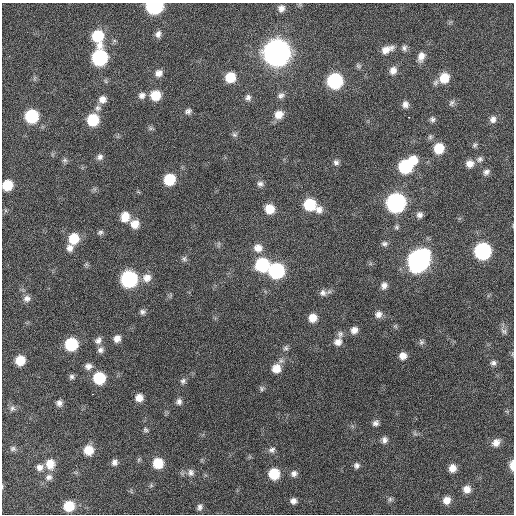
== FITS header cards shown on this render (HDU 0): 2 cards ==
NAXIS1  =                  512 / Axis length
NAXIS2  =                  512 / Axis length

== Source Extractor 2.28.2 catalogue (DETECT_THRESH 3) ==
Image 512 x 512 px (HDU 0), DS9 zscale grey, 1 PNG px = 1 image px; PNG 516 x 516 px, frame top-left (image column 1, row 512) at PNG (2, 3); no overlay
Background 403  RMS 11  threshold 32.3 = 3 sigma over >= 5 px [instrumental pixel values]
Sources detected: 122; all 122 listed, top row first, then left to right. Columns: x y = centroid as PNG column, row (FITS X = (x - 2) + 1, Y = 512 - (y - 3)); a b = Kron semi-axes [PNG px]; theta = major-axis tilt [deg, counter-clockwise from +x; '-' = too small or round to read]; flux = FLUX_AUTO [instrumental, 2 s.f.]
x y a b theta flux
154 6 10 8 2 1.3e+05
281 8 8 7 - 3.5e+03
158 34 9 6 68 3.1e+03
98 36 13 9 -81 3.1e+04
404 48 8 7 - 2.3e+03
387 49 16 8 22 6.8e+03
276 53 11 11 - 1.1e+06
421 56 12 8 70 5.5e+03
99 58 10 9 - 9.8e+04
358 66 8 6 -44 1.5e+03
393 70 10 8 71 4.9e+03
159 73 9 8 - 4.3e+03
230 77 9 9 - 1.6e+04
444 78 11 10 - 1.4e+04
335 81 10 9 - 9.0e+04
142 95 10 9 - 3.6e+03
155 95 9 9 - 1.6e+04
281 95 9 8 - 2.9e+03
248 97 8 7 - 2.7e+03
102 99 9 9 - 4.7e+03
452 103 9 7 67 2.1e+03
405 104 8 7 - 3.5e+03
98 108 9 8 - 2.9e+03
188 111 8 7 - 2.4e+03
279 114 10 9 - 7.9e+03
31 116 9 9 - 4.9e+04
409 117 3 2 - 3.3e+03
432 119 7 7 - 2.0e+03
493 119 9 8 - 3.7e+03
93 120 9 9 - 3.0e+04
151 128 6 6 - 1.4e+03
234 135 8 6 -35 1.7e+03
430 137 7 6 - 1.6e+03
475 145 7 5 28 1.4e+03
439 148 9 9 - 1.7e+04
100 157 9 8 - 2.8e+03
480 159 9 7 26 2.5e+03
65 160 8 6 -21 1.6e+03
413 160 9 9 - 1.2e+04
336 162 7 6 - 2.1e+03
470 164 9 9 - 5.5e+03
405 167 9 9 - 5.5e+04
486 172 9 7 42 2.8e+03
169 179 9 8 - 2.5e+04
260 184 8 7 - 2.5e+03
7 185 8 8 - 1.9e+04
396 203 10 10 - 2.4e+05
309 205 9 9 - 3.0e+04
270 209 9 9 - 1.1e+04
319 210 9 9 - 4.6e+03
419 215 8 8 - 2.8e+03
125 217 11 9 81 9.9e+03
135 224 9 9 - 8.0e+03
397 227 6 6 - 1.3e+03
100 232 8 7 - 2.0e+03
74 238 10 9 - 1.8e+04
384 244 9 6 4 2.1e+03
70 248 10 9 - 4.3e+03
258 248 11 10 - 6.4e+03
483 251 10 9 - 1.3e+05
184 259 8 6 -68 1.9e+03
419 260 12 10 54 4.2e+05
262 265 10 9 - 5.5e+04
276 271 10 9 - 8.7e+04
147 278 11 10 - 6.2e+03
129 279 10 10 - 1.2e+05
384 285 8 7 - 3.3e+03
323 293 10 9 - 3.0e+03
27 298 9 8 - 3.8e+03
142 312 8 7 - 2.2e+03
378 314 9 8 - 3.6e+03
312 318 8 8 - 7.9e+03
395 326 6 4 -43 1.1e+03
354 330 8 7 - 4.4e+03
504 331 9 6 -34 2.2e+03
340 334 10 8 87 2.5e+03
117 339 8 8 - 4.8e+03
98 340 10 8 46 3.6e+03
338 342 10 9 - 5.1e+03
421 342 9 7 -74 1.7e+03
71 344 9 8 - 4.6e+04
286 348 8 6 34 1.7e+03
100 350 9 8 - 2.9e+03
403 356 8 7 - 5.0e+03
20 360 8 7 - 1.3e+04
493 363 7 7 - 2.1e+03
88 366 9 8 - 3.7e+03
276 368 10 9 - 9.3e+03
72 377 8 7 - 1.9e+03
99 378 9 9 - 3.2e+04
183 381 8 7 - 2.0e+03
262 389 7 5 89 1.4e+03
93 394 3 2 - 2.5e+03
139 398 8 8 - 6.3e+03
179 401 8 7 - 2.6e+03
59 403 7 7 - 2.9e+03
12 408 8 7 - 2.4e+03
376 423 8 7 - 2.6e+03
145 430 6 6 - 1.4e+03
415 434 7 4 -19 1.4e+03
384 440 8 7 - 3.0e+03
496 443 10 8 40 5.4e+03
13 449 8 7 - 1.9e+03
88 450 9 9 - 1.2e+04
272 450 9 7 23 2.4e+03
114 462 8 8 - 2.9e+03
158 463 9 9 - 1.7e+04
50 464 12 11 - 9.5e+03
356 465 6 6 - 2.3e+03
512 465 10 5 90 6.4e+03
39 467 9 9 - 3.7e+03
452 468 8 7 - 6.2e+03
191 473 10 9 - 3.5e+03
274 474 8 8 - 2.2e+04
294 474 8 7 - 2.8e+03
49 477 9 7 20 3.0e+03
467 489 8 8 - 5.6e+03
390 499 6 6 - 1.6e+03
447 500 8 8 - 6.1e+03
293 501 5 5 - 2.9e+03
69 506 9 8 - 1.9e+04
200 507 9 6 82 2.3e+03
At the frame edge (FLAGS 8, measured only in part): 3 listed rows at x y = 154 6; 7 185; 512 465